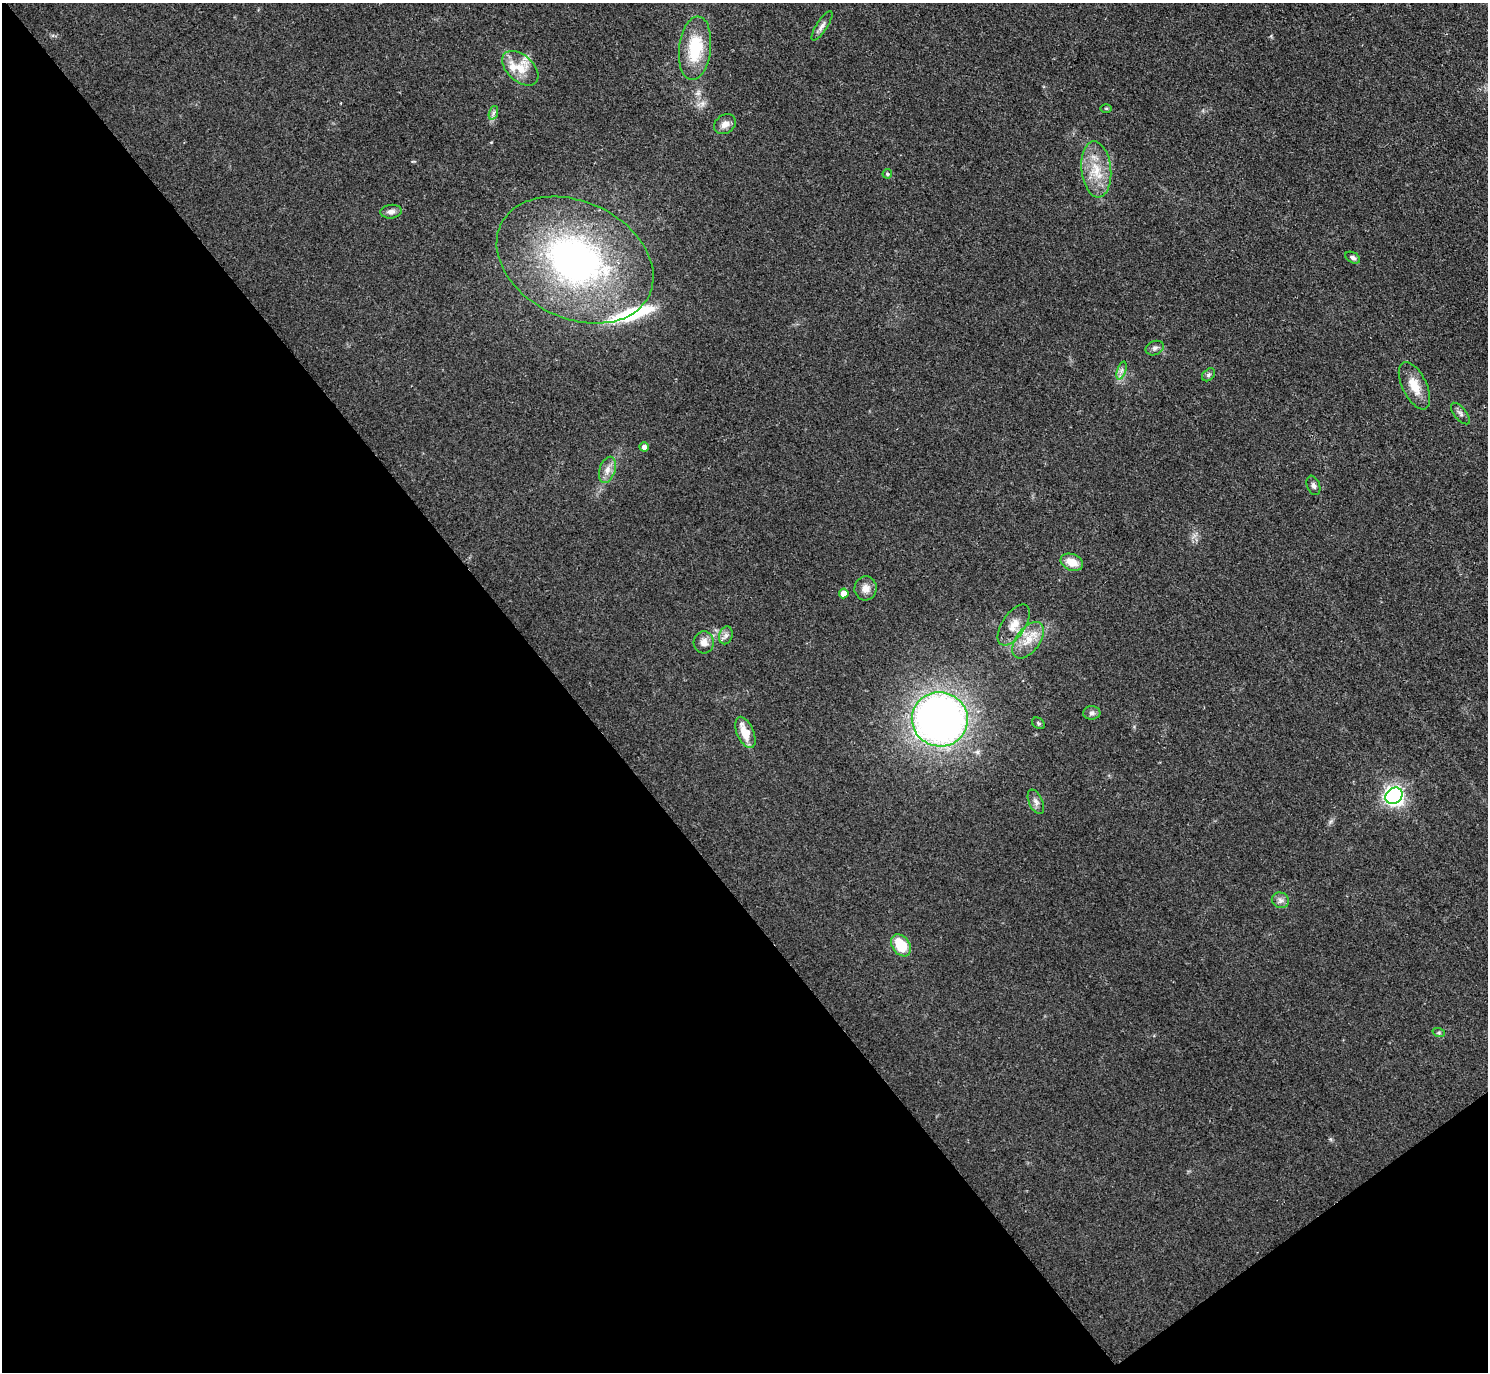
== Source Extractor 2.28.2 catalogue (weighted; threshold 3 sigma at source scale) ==
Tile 14 of 4 x 4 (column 2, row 4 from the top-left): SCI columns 1498-2983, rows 167-1536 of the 5963 x 5961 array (HDU 1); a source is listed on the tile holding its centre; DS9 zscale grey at full resolution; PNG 1490 x 1374 px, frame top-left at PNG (2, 3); each listed source drawn as its Kron ellipse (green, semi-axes under 4 px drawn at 4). Shown black and unused: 40% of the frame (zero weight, under 2 of 3 exposures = <1% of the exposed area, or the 3 px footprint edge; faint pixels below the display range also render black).
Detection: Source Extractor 2.28.2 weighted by HDU 2 'WHT'; one run over the whole footprint, this tile lists its part. Background 0.0958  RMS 0.0085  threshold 0.0383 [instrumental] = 3 sigma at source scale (4.5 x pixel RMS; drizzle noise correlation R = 1.50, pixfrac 1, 0.05/0.05 arcsec/px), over >= 5 px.
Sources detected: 37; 2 inside a brighter listed object's ellipse — not listed separately; the other 35 listed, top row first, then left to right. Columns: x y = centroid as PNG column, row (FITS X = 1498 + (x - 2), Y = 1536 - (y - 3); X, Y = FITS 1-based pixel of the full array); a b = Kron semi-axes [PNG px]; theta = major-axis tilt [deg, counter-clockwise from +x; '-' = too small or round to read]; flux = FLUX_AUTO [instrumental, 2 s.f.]
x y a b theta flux
822 26 17 5 57 3.9
695 48 32 16 83 39
520 68 21 13 -43 16
1106 108 6 4 0 1
493 113 7 4 71 2.1
725 124 12 9 35 6
1096 169 28 15 -84 23
887 174 5 4 - 1.6
391 212 11 7 5 3.8
1353 258 8 5 -28 2.5
575 260 82 58 -26 290
1155 348 9 7 22 2.9
1121 370 9 4 71 2.8
1209 375 7 5 42 2
1414 386 25 12 -64 15
1460 413 13 6 -51 3
644 447 4 4 - 4.4
607 470 13 7 73 6.2
1313 485 10 6 -69 2.7
1072 562 12 8 -22 13
866 588 12 11 - 7
844 593 5 5 - 9.5
1014 625 23 11 56 12
726 635 9 6 74 3.1
1028 640 21 12 53 15
704 642 11 10 - 6.4
1092 713 8 6 2 2.9
940 719 28 27 - 520
1038 723 7 5 -36 1.4
745 732 16 8 -66 16
1394 796 9 7 40 410
1036 802 13 7 -66 3.9
1280 900 9 7 -21 3.6
901 945 12 8 -54 27
1439 1033 6 4 -18 1.3